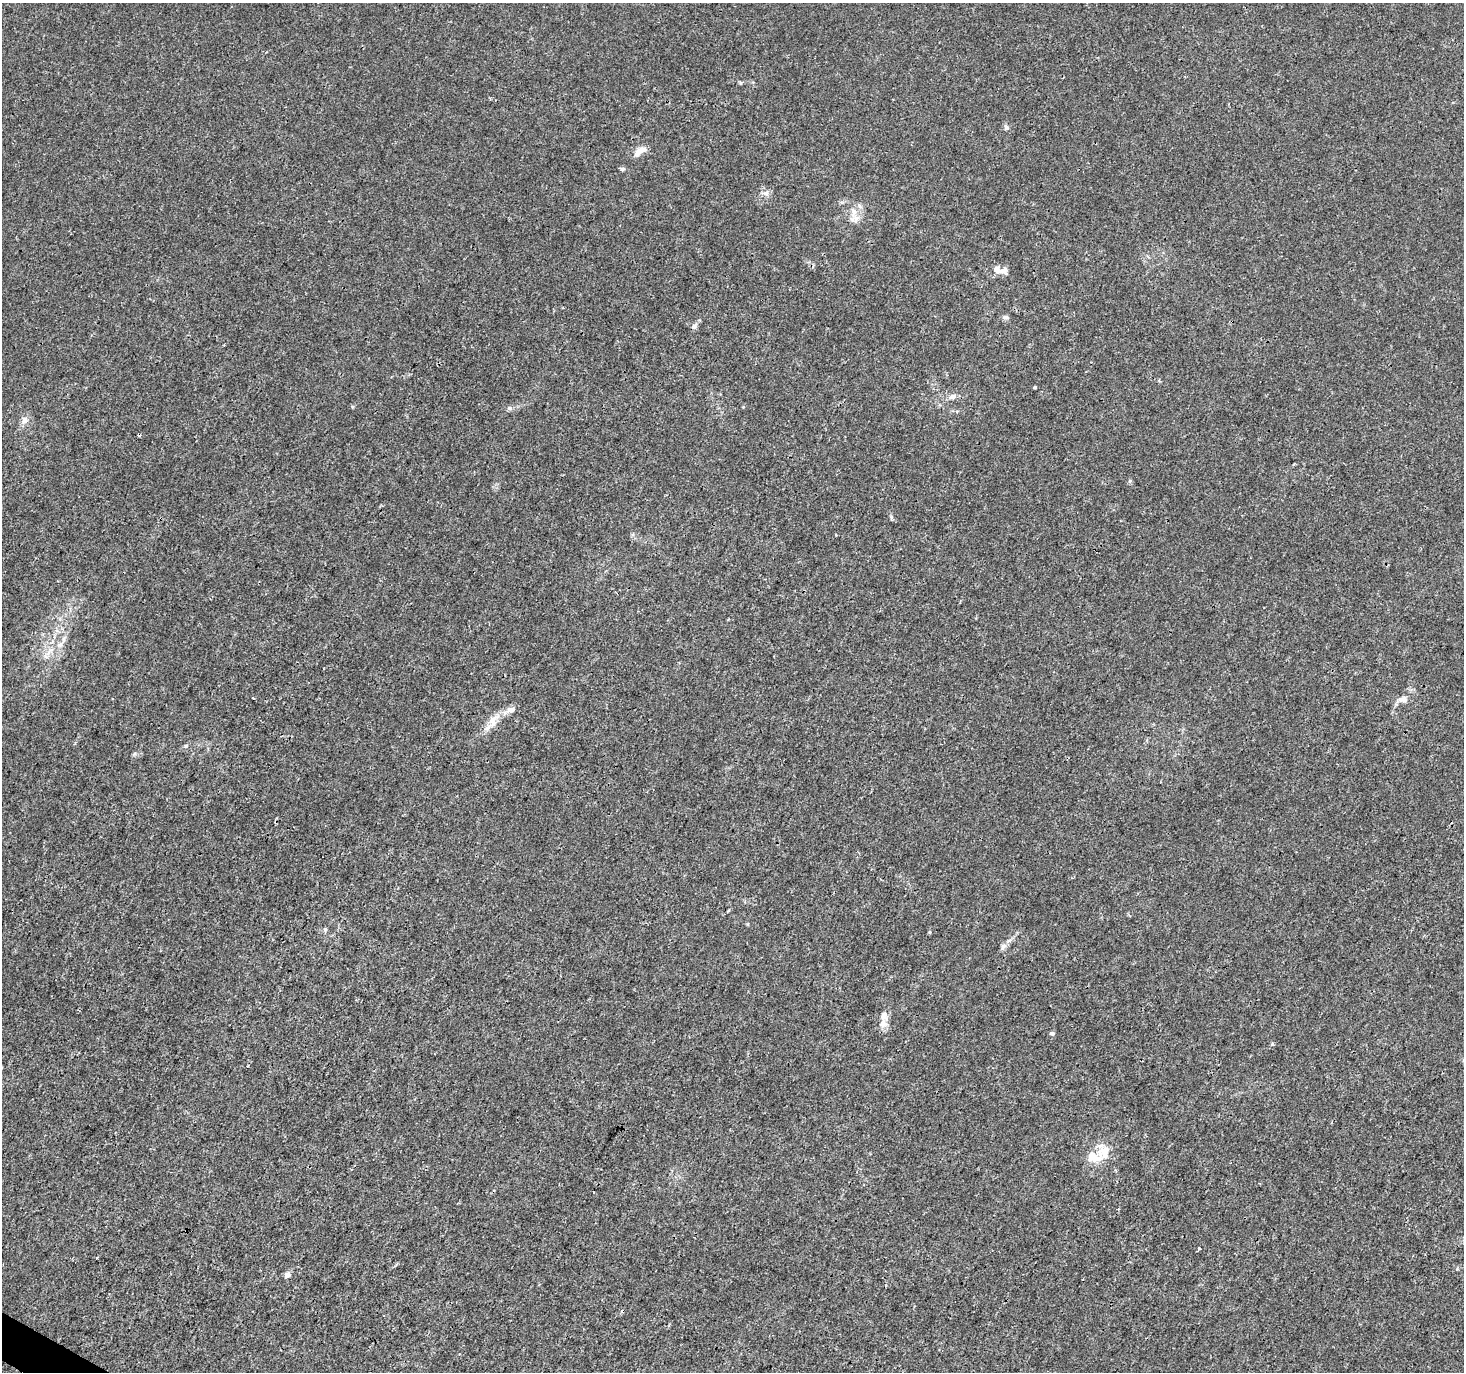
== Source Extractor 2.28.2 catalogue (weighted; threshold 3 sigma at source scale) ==
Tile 7 of 4 x 4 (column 3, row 2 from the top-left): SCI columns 2923-4384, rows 2932-4301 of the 5854 x 5930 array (HDU 1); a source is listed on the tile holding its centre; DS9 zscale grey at full resolution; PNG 1466 x 1374 px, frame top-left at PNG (2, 3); no overlay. Shown black and unused: <1% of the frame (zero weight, under 3 of 4 exposures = <1% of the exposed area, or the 3 px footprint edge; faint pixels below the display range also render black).
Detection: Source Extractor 2.28.2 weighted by HDU 2 'WHT'; one run over the whole footprint, this tile lists its part. Background 0.00142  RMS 0.0013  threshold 0.00607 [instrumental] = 3 sigma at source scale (4.5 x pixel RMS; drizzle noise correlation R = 1.50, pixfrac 1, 0.0396/0.0396 arcsec/px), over >= 5 px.
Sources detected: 31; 2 cosmic-ray / hot-pixel residue — not listed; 2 inside a brighter listed object's ellipse — not listed separately; the other 27 listed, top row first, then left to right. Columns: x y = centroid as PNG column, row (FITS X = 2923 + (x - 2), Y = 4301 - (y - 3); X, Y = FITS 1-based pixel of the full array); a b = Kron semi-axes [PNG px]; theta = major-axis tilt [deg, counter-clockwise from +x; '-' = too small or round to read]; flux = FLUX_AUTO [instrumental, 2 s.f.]
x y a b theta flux
1006 127 8 6 -69 0.35
640 151 17 8 37 1.3
622 169 6 5 - 0.25
766 193 10 6 34 0.56
853 211 14 8 -82 1.3
999 271 20 9 -25 1.1
1006 317 10 5 -5 0.33
694 326 8 7 - 0.48
1035 387 3 3 - 0.26
952 396 10 7 20 0.61
509 408 6 6 - 0.3
24 420 11 8 63 0.77
836 535 3 2 - 0.11
60 645 10 7 44 0.76
253 698 3 2 - 0.13
1402 699 14 9 6 0.79
511 710 12 8 5 0.81
493 720 20 12 59 1.8
186 746 7 5 24 0.25
325 929 6 5 - 0.27
1003 946 9 7 47 0.5
883 1024 12 11 - 0.99
1052 1033 7 4 -8 0.24
1272 1044 4 4 - 0.16
1104 1152 24 17 -65 2.7
1199 1248 3 3 - 0.25
287 1275 7 7 - 0.58
Overlapping masked pixels (flux is a lower limit): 1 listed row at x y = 493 720